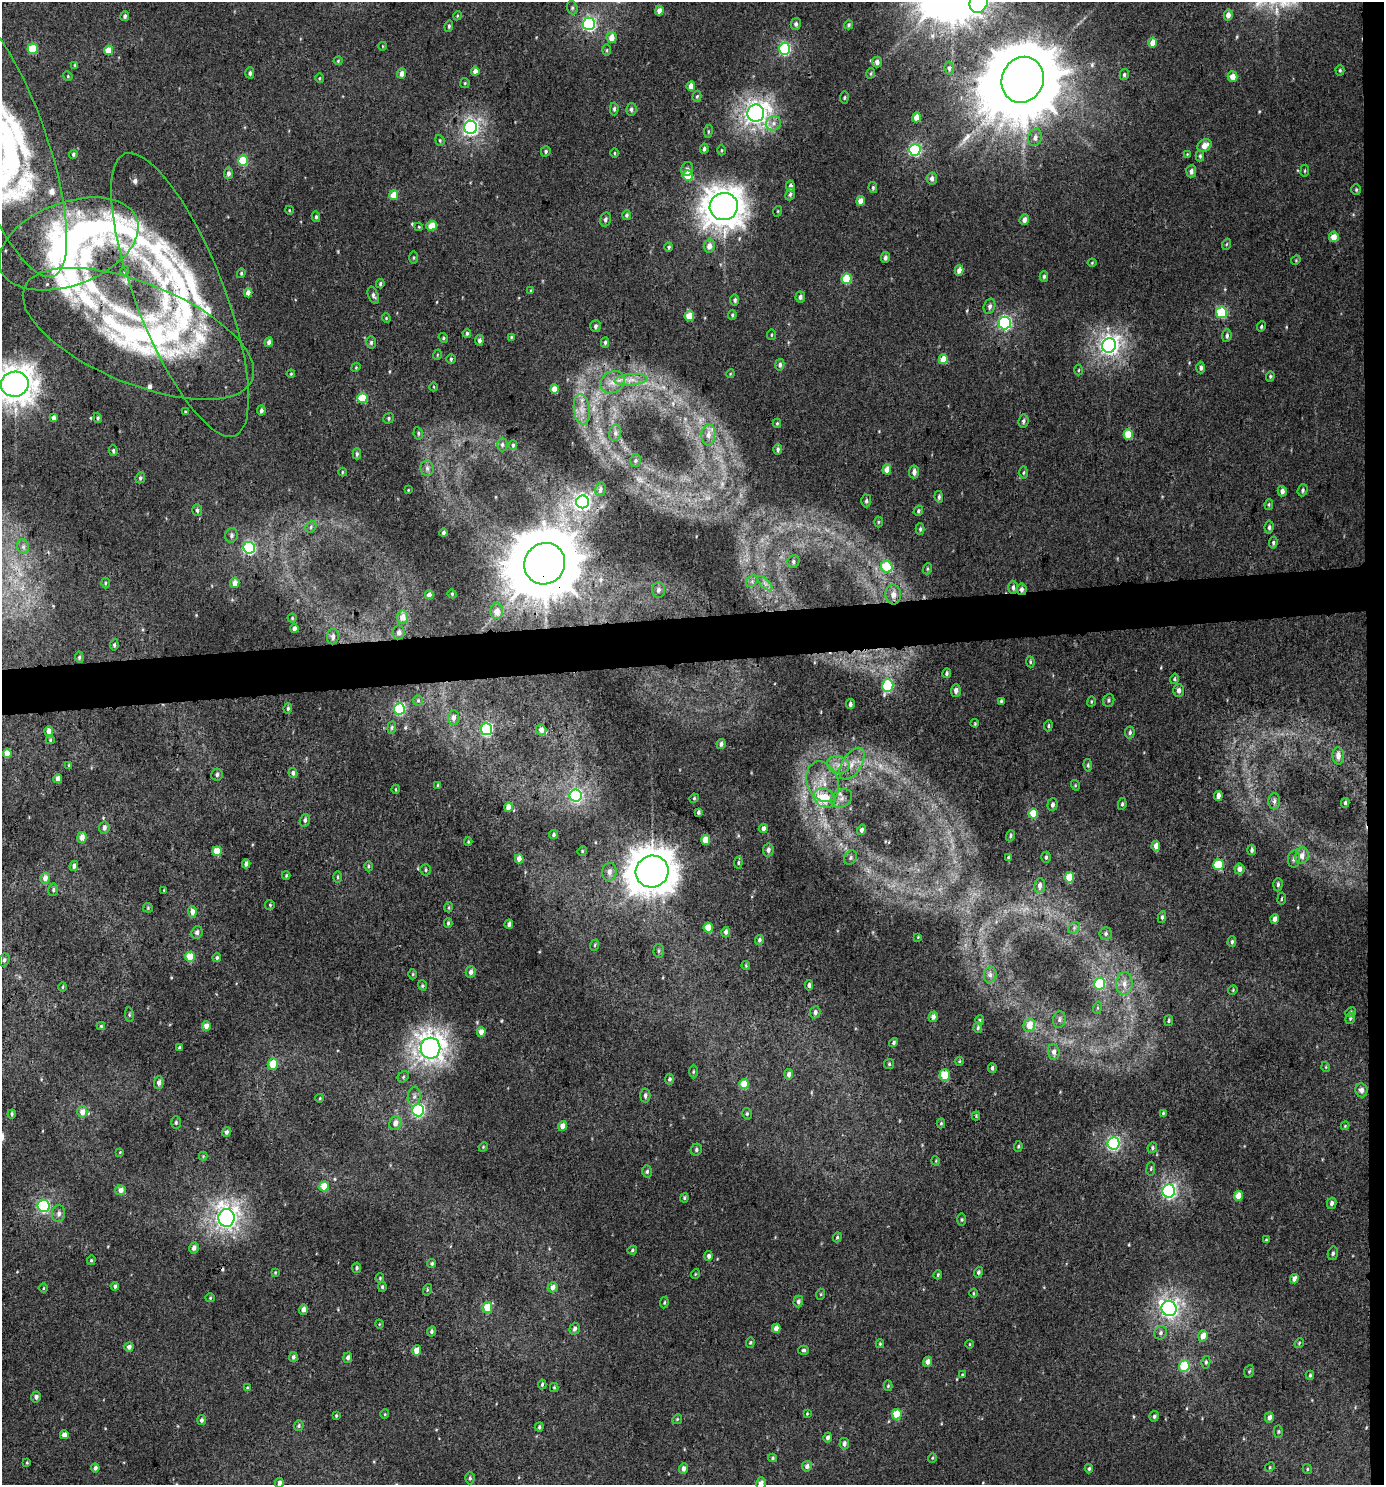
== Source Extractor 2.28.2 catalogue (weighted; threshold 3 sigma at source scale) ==
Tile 6 of 3 x 3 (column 3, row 2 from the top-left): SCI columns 2772-4153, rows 1488-2970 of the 4199 x 4457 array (HDU 1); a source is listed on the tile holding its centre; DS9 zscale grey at full resolution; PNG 1386 x 1487 px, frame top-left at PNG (2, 2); each listed source drawn as its Kron ellipse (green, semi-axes under 4 px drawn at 4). Shown black and unused: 4% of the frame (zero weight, under 3 of 4 exposures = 1% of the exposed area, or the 3 px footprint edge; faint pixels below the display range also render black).
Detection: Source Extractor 2.28.2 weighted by HDU 2 'WHT'; one run over the whole footprint, this tile lists its part. Background 0.0069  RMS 0.0042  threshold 0.0189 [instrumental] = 3 sigma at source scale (4.5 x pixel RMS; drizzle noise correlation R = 1.50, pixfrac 1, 0.0396/0.0396 arcsec/px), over >= 5 px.
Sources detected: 472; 2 too faint to see at this stretch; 1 cosmic-ray / hot-pixel residue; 2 long thin detections or spike segments (spike, bleed or trail) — neither listed nor drawn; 7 inside a brighter listed object's ellipse — not listed separately; the other 460 listed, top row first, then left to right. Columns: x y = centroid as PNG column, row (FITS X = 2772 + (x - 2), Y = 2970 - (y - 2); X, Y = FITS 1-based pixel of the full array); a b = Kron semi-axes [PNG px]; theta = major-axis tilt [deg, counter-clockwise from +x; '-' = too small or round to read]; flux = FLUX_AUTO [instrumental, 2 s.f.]
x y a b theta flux
979 2 11 9 68 140
572 8 7 5 -70 0.83
659 10 5 4 - 2.4
1228 15 5 4 - 2.7
125 16 5 4 - 0.87
457 16 4 3 - 0.42
589 24 6 6 - 73
796 24 6 5 - 1.1
849 25 4 4 - 0.76
449 26 6 4 82 0.68
612 37 5 5 - 4
1153 42 5 4 - 4
383 46 4 3 - 0.29
33 49 5 5 - 15
785 49 6 5 - 54
108 50 5 4 - 6.9
607 50 5 3 - 0.52
338 61 4 4 - 0.41
877 62 5 5 - 1.4
75 65 4 4 - 0.58
949 68 6 4 -82 0.94
1340 70 5 4 - 0.65
475 71 4 4 - 2.6
250 73 5 4 - 1
402 73 5 4 - 2.6
871 73 5 3 - 0.45
1124 75 5 4 - 0.74
68 76 5 4 - 0.49
1232 77 5 5 - 3.8
319 78 5 3 - 0.4
1023 80 23 20 68 6800
465 83 5 4 - 0.52
691 86 5 4 - 3.2
697 96 5 4 - 0.59
844 98 6 4 82 0.59
614 109 6 4 89 0.95
631 109 6 5 - 1.1
756 113 8 8 - 260
916 117 5 4 - 4
773 123 8 7 - 1.9
470 127 7 6 - 130
708 131 6 3 82 0.55
1035 137 8 6 71 2.1
440 140 5 4 - 0.51
6 143 142 40 -71 120
1204 145 7 6 - 3.6
704 149 5 4 - 0.97
722 150 5 3 - 0.47
915 150 6 6 - 56
546 151 5 4 - 0.72
614 153 5 3 - 0.44
73 154 4 4 - 0.68
1187 154 3 3 - 0.29
1200 156 5 4 - 0.64
243 161 5 5 - 19
687 169 7 6 - 1.2
1191 171 6 5 - 1.5
1305 171 6 3 82 0.45
228 173 6 4 83 1.3
688 176 5 5 - 12
932 178 6 5 - 1.9
790 186 5 4 - 1.3
873 188 5 4 - 0.62
1356 190 5 4 - 0.57
790 194 6 4 68 0.82
394 195 5 4 - 6.1
861 201 5 4 - 3.5
724 207 14 13 - 640
289 210 4 3 - 0.33
778 211 5 3 - 0.39
626 215 5 4 - 0.79
316 217 5 4 - 0.75
605 219 7 5 76 1.1
1024 220 6 4 69 1.9
432 226 5 5 - 6.4
419 227 4 3 - 0.4
1334 237 5 5 - 4.5
69 244 73 41 21 270
1227 244 5 3 - 0.49
709 246 6 5 - 2.9
669 247 5 4 - 0.76
885 257 5 4 - 1.2
413 258 6 3 90 0.51
1296 260 5 4 - 0.39
1092 263 4 4 - 0.43
959 270 5 4 - 2.8
125 271 5 3 - 0.36
241 273 5 4 - 0.61
1044 276 5 4 - 0.8
847 279 5 5 - 17
380 284 4 3 - 0.57
531 291 4 3 - 0.46
248 293 4 4 - 2.9
180 295 151 44 -69 120
373 295 9 5 -68 1.1
800 297 5 4 - 1.2
735 300 5 4 - 0.91
990 306 8 5 73 1.3
1222 312 6 5 - 29
732 315 5 4 - 0.56
689 316 5 4 - 8.2
386 318 4 4 - 0.44
1005 323 6 6 - 68
595 326 6 5 - 1.1
1261 326 5 4 - 0.69
467 333 4 3 - 0.7
138 334 123 50 -22 110
772 335 5 3 - 0.44
1227 336 6 4 85 1
511 337 4 4 - 0.46
443 338 5 4 - 0.63
479 340 5 4 - 1.4
269 342 5 4 - 1.6
371 342 6 5 - 0.97
605 342 5 4 - 0.76
1109 345 7 7 - 190
437 355 5 3 - 0.38
451 359 4 4 - 0.65
943 359 5 4 - 5.9
780 365 6 4 77 1.2
356 367 5 3 - 0.39
1201 368 6 4 -88 1
1079 370 5 3 - 0.39
291 374 4 3 - 0.46
730 374 4 3 - 0.33
1270 376 5 4 - 0.58
631 380 16 5 4 3.3
612 382 13 10 36 4.2
15 384 14 12 10 540
434 387 4 3 - 0.3
554 389 4 4 - 6.1
362 398 5 5 - 16
582 409 15 8 -82 3.9
261 411 5 4 - 1.6
185 412 4 3 - 0.4
53 418 4 3 - 2.1
98 418 5 4 - 0.75
389 418 5 5 - 0.68
1023 421 6 5 - 1
777 423 4 4 - 0.49
418 433 6 4 -80 0.73
615 433 8 6 77 1.4
1128 434 5 5 - 11
708 435 10 7 85 2.5
502 444 7 5 89 0.85
513 445 5 4 - 0.58
778 449 5 4 - 1
113 451 5 4 - 0.63
357 454 5 3 - 0.71
635 460 6 5 - 0.78
427 468 7 6 - 1.3
887 469 5 4 - 3.7
342 472 4 3 - 0.34
914 472 6 5 - 1.9
1024 472 6 3 88 0.5
140 478 5 4 - 0.84
600 489 7 5 78 1.3
408 490 3 2 - 0.32
1303 490 6 5 - 0.82
1282 491 5 4 - 2
939 497 6 4 -83 0.73
866 501 6 5 - 0.94
583 502 6 6 - 150
1269 504 5 4 - 0.59
197 510 6 5 - 1
918 511 5 4 - 0.78
878 522 5 3 - 0.43
311 527 6 5 - 0.78
1269 527 7 4 84 0.96
920 529 6 4 89 0.72
443 533 4 3 - 0.88
231 535 7 6 - 1.2
1273 543 6 4 81 0.73
23 547 7 6 - 1.3
249 548 6 6 - 64
793 562 6 6 - 1
545 564 21 20 - 4300
887 567 6 5 - 14
927 569 6 3 72 0.48
752 581 6 5 - 0.98
105 583 5 3 - 0.51
235 583 5 4 - 3.5
765 583 9 3 -45 1.2
1013 587 6 5 - 1.3
1022 589 6 5 - 1.4
658 590 8 6 85 1.4
452 594 4 4 - 0.44
893 594 10 8 -85 2.9
429 595 4 4 - 3.1
497 611 8 6 -89 4
402 617 6 5 - 3.9
292 618 4 4 - 0.52
294 628 4 4 - 1.8
399 632 7 6 - 1.6
333 636 8 6 85 1.7
114 645 5 4 - 0.76
79 657 6 4 -82 0.71
1030 662 5 4 - 0.5
947 673 5 4 - 0.79
1174 679 5 4 - 0.48
888 686 6 5 - 39
956 691 6 5 - 1.6
1179 691 6 5 - 1.6
418 700 5 4 - 0.53
1109 700 7 5 69 0.86
1001 701 4 4 - 0.45
1091 701 5 3 - 0.45
850 704 5 4 - 1
288 708 5 3 - 0.71
399 709 6 5 - 42
454 718 7 5 88 1.6
975 723 4 3 - 0.36
1048 726 5 3 - 0.56
392 727 6 4 84 0.64
487 729 6 5 - 59
541 730 5 5 - 2.7
49 731 5 4 - 2.4
1130 732 6 5 - 0.92
50 740 4 4 - 0.51
721 744 5 4 - 1.3
7 753 5 4 - 3.9
1338 756 8 5 -88 2.2
852 764 18 9 57 5.2
69 765 4 3 - 0.56
838 765 11 8 -15 3.5
1088 765 6 4 -83 0.66
293 773 5 4 - 1.2
217 775 6 5 - 1
58 779 4 4 - 2.8
823 782 21 15 -68 8.7
438 785 4 3 - 0.42
1075 785 5 3 - 0.42
396 789 4 3 - 0.38
576 795 6 6 - 70
1218 796 5 4 - 2.4
694 798 5 4 - 0.53
824 798 11 9 -31 16
842 798 11 8 30 2.6
1274 801 8 5 89 1.3
1345 803 5 3 - 0.63
1122 804 6 4 81 0.71
1053 805 6 5 - 1.3
508 807 4 4 - 4.2
698 812 4 3 - 0.77
1033 814 5 5 - 11
305 820 6 5 - 1.1
104 828 6 5 - 1.8
763 829 4 4 - 1.9
861 830 5 4 - 1.7
554 835 4 4 - 0.66
1010 836 5 4 - 0.76
82 837 5 4 - 3.4
706 840 5 4 - 7.8
468 842 4 3 - 0.42
1156 846 5 4 - 2.7
768 850 6 5 - 1.4
1252 850 5 4 - 1
217 851 5 4 - 9.1
582 851 5 4 - 0.4
1302 856 8 6 79 3
1046 857 5 4 - 0.73
850 858 8 6 56 1.1
1009 858 4 3 - 0.8
519 859 4 4 - 2.5
1294 859 8 6 84 1.3
738 863 6 4 84 0.6
246 864 4 4 - 1.5
1218 865 5 5 - 21
74 866 5 4 - 1.3
368 866 5 3 - 0.52
1239 869 5 5 - 2.6
426 870 6 5 - 0.76
652 871 16 16 - 880
609 872 9 7 81 2.3
286 876 4 4 - 0.46
338 877 5 3 - 0.51
1069 877 5 4 - 9.8
45 878 5 4 - 2.7
1040 885 7 5 83 1.8
1278 885 6 4 86 1
53 890 6 5 - 0.8
164 890 3 2 - 0.28
1282 899 6 3 81 0.43
270 905 5 4 - 0.47
449 907 5 3 - 0.45
148 908 5 5 - 0.49
192 912 6 4 -87 2.4
1162 917 6 4 82 0.87
1275 919 5 4 - 2.1
448 923 4 3 - 0.65
509 924 5 3 - 1.1
708 928 5 4 - 9.3
1074 928 6 5 - 0.92
197 932 6 5 - 1.3
726 932 5 4 - 1.2
1106 933 6 6 - 1
918 937 3 3 - 0.31
759 940 5 4 - 0.88
1232 942 5 4 - 0.88
595 945 6 3 71 0.46
659 951 7 5 87 0.79
190 957 5 4 - 9.7
217 958 4 4 - 0.61
4 960 6 5 - 0.95
746 966 4 3 - 0.37
471 972 6 5 - 1.6
413 974 5 3 - 0.42
990 975 8 6 76 1.5
1100 983 6 5 - 26
1124 984 11 8 89 3.3
422 985 5 3 - 0.55
809 985 5 4 - 1.1
63 987 5 3 - 0.39
1233 990 5 4 - 0.46
1097 1008 6 4 71 0.6
815 1012 6 5 - 1.3
1351 1012 5 4 - 0.63
129 1015 7 3 -82 0.57
933 1017 5 4 - 2
1350 1018 6 4 68 0.62
1059 1019 8 6 79 1.2
980 1020 5 4 - 0.56
1169 1021 5 4 - 0.66
1029 1025 7 6 - 5.6
101 1026 4 4 - 0.46
206 1026 5 4 - 2.3
978 1028 5 4 - 0.71
481 1032 5 4 - 3.1
894 1042 5 4 - 0.68
180 1047 3 3 - 0.57
430 1048 10 10 - 360
1054 1052 8 6 -87 1.8
959 1061 4 4 - 0.45
273 1064 6 5 - 6.4
889 1064 5 5 - 0.57
1326 1067 5 3 - 0.4
992 1068 5 4 - 0.91
693 1072 7 3 89 0.56
789 1074 5 4 - 1.2
945 1075 5 5 - 9.5
403 1077 6 4 48 0.76
670 1079 5 4 - 0.9
159 1083 6 5 - 1.6
744 1084 5 4 - 7.7
1361 1090 7 6 - 1.8
645 1095 7 5 85 1.2
414 1096 10 6 83 1.8
320 1098 4 2 - 0.32
418 1110 6 6 - 76
82 1112 5 5 - 3.4
1163 1113 4 4 - 0.5
12 1114 4 3 - 0.65
747 1114 6 4 -79 0.75
976 1116 4 4 - 0.39
176 1122 6 5 - 0.69
395 1123 7 6 - 2.7
941 1123 5 4 - 0.52
562 1126 5 4 - 2.7
1345 1126 4 4 - 0.38
226 1132 5 4 - 1.2
1113 1143 6 6 - 78
1018 1146 5 4 - 0.63
483 1147 5 4 - 0.43
1152 1148 5 4 - 0.77
696 1150 6 5 - 0.96
120 1152 4 3 - 0.33
203 1156 4 4 - 0.39
936 1161 5 3 - 0.32
1151 1169 7 3 82 0.51
647 1171 6 4 86 0.8
324 1186 5 4 - 8.4
121 1190 5 5 - 2.4
1169 1191 6 6 - 95
1238 1196 5 4 - 5.5
684 1198 4 4 - 0.61
1332 1203 6 4 76 1.3
43 1206 6 6 - 54
59 1213 8 6 87 1.7
226 1218 9 8 - 240
962 1220 6 3 90 0.51
837 1237 5 4 - 0.57
1266 1240 4 4 - 0.45
194 1248 5 4 - 2
632 1250 5 4 - 0.61
1333 1253 7 5 76 0.86
709 1256 5 4 - 1.2
91 1260 5 4 - 0.49
432 1263 4 4 - 0.65
357 1268 5 4 - 0.74
275 1272 4 3 - 0.4
978 1272 5 4 - 0.86
695 1274 5 3 - 0.34
938 1275 4 3 - 0.48
380 1278 4 4 - 0.45
1294 1279 5 4 - 2.3
115 1286 4 3 - 0.92
382 1287 5 4 - 0.68
553 1287 5 5 - 2.3
43 1288 5 3 - 0.37
427 1290 6 3 73 0.52
973 1293 4 3 - 0.39
821 1294 5 3 - 0.44
210 1298 4 4 - 0.51
798 1301 6 5 - 1.4
664 1303 6 4 82 0.54
487 1308 5 5 - 8.5
1169 1309 8 7 - 150
303 1310 5 4 - 2.1
379 1324 4 3 - 0.32
776 1328 4 4 - 2.7
575 1329 6 5 - 1.4
432 1331 5 4 - 0.91
1160 1333 7 6 - 1.1
1203 1336 6 4 72 3.9
750 1343 5 4 - 0.58
1299 1343 5 4 - 0.49
880 1344 4 3 - 0.47
970 1344 4 3 - 0.39
129 1347 5 4 - 1.9
416 1350 5 4 - 4.7
803 1350 5 4 - 0.77
293 1357 5 4 - 1
348 1357 5 4 - 1.5
928 1362 5 4 - 2.4
1206 1362 6 4 81 0.75
1184 1366 6 5 - 18
1249 1371 6 5 - 0.58
962 1375 3 2 - 0.44
1310 1375 4 4 - 0.51
542 1384 5 4 - 0.63
888 1386 5 4 - 0.52
554 1387 4 4 - 0.48
247 1388 4 4 - 0.38
36 1397 5 5 - 1.3
385 1414 4 4 - 0.42
807 1414 4 3 - 0.37
897 1414 5 5 - 11
336 1416 3 3 - 0.5
1154 1416 5 4 - 0.79
1269 1417 5 4 - 1.7
677 1419 5 4 - 0.44
202 1420 5 4 - 0.93
299 1426 5 4 - 0.72
539 1427 4 3 - 0.73
1278 1431 6 4 88 0.65
64 1435 4 4 - 3
828 1438 5 4 - 1.4
844 1444 6 5 - 1.5
773 1458 4 4 - 0.51
932 1458 5 3 - 0.39
27 1463 3 3 - 0.38
807 1466 5 5 - 1.7
1270 1467 5 4 - 0.48
95 1468 4 4 - 1.1
684 1469 5 4 - 1.8
1089 1469 4 3 - 0.72
1307 1469 5 4 - 0.54
470 1478 6 4 90 0.73
279 1483 5 4 - 1.5
761 1483 6 4 75 2.2
Overlapping masked pixels (flux is a lower limit): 4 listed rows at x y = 180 295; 138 334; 545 564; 1022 589
Isophote crosses this tile's border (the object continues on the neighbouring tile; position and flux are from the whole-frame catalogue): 5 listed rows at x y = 979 2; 6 143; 15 384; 279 1483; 761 1483